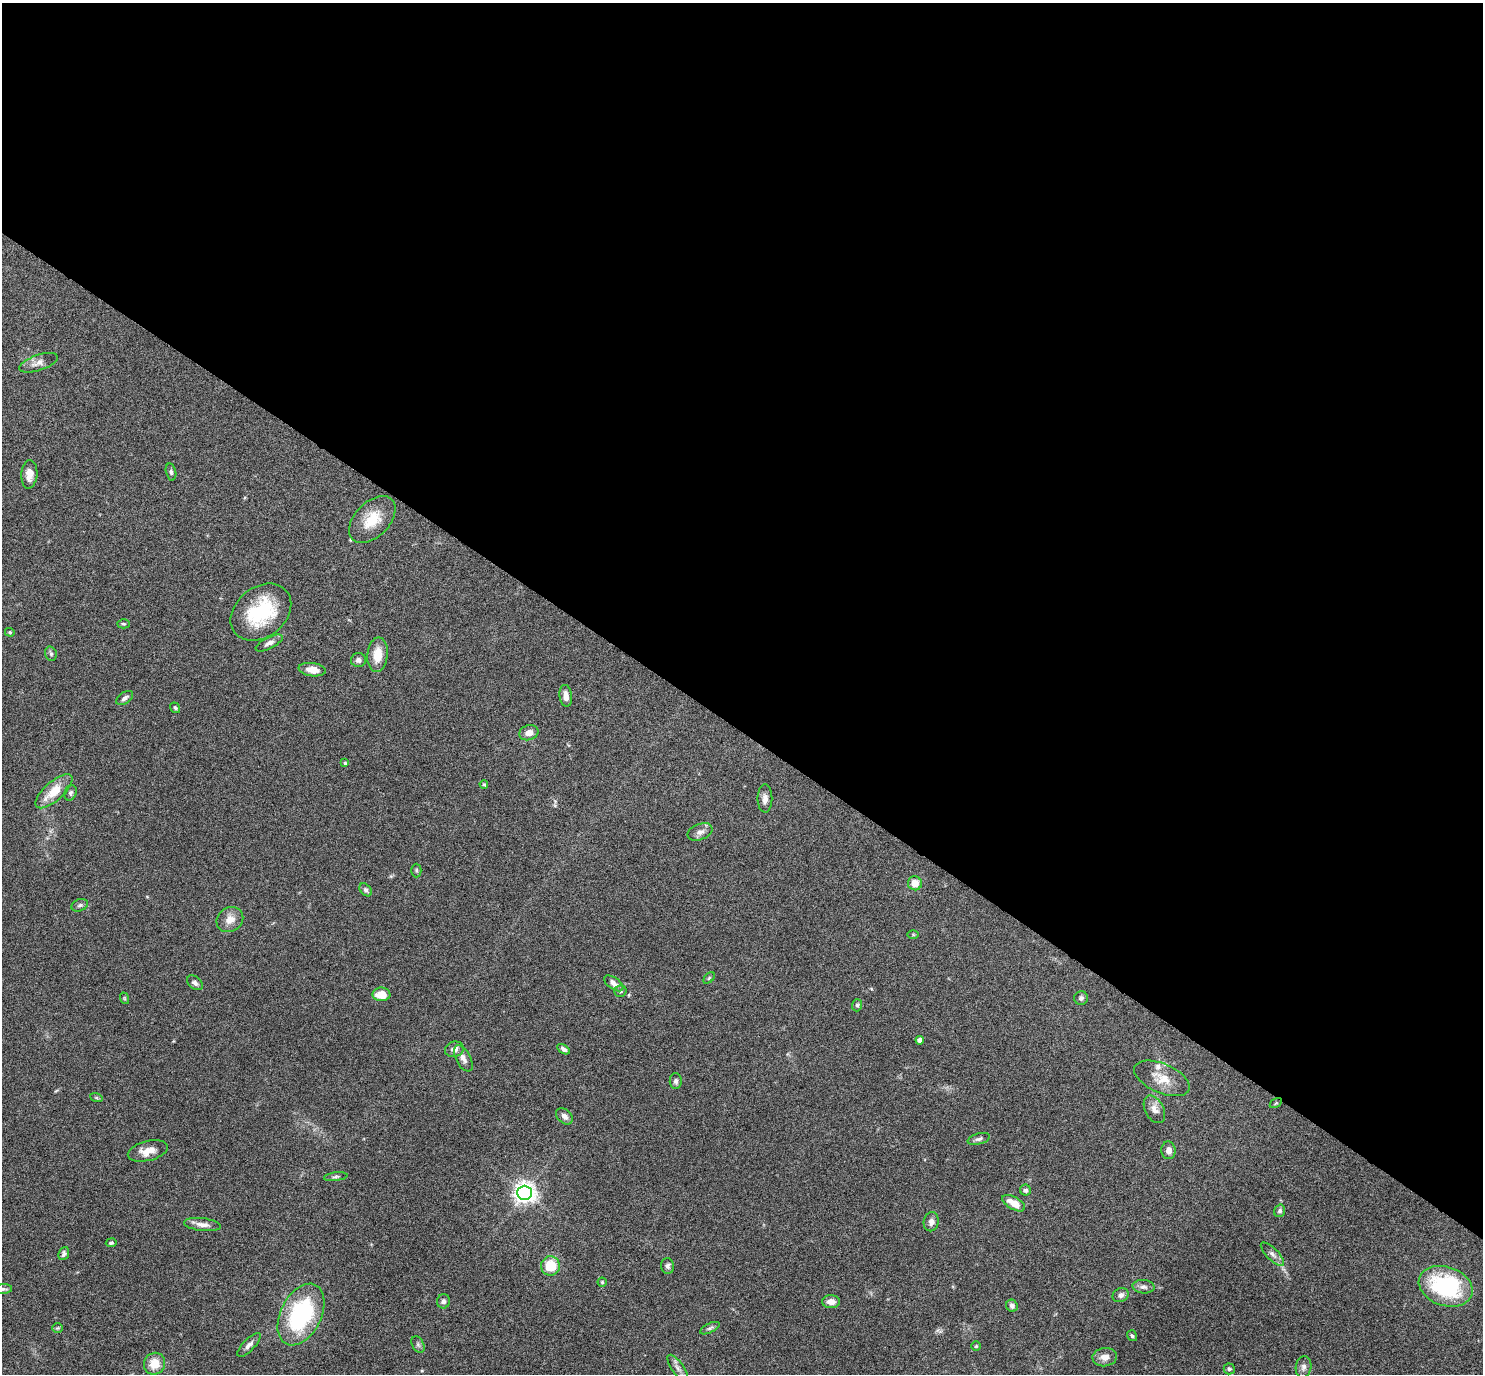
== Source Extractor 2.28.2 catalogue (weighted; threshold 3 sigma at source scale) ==
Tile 3 of 4 x 4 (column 3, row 1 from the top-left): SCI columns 2966-4446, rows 4270-5641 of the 5931 x 5935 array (HDU 1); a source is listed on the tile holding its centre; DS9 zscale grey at full resolution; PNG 1485 x 1376 px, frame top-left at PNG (2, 3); each listed source drawn as its Kron ellipse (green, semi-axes under 4 px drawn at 4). Shown black and unused: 53% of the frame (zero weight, under 4 of 8 exposures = <1% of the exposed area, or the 3 px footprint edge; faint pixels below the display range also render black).
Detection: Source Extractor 2.28.2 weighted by HDU 2 'WHT'; one run over the whole footprint, this tile lists its part. Background 0.0857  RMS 0.004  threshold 0.0165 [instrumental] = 3 sigma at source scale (4.09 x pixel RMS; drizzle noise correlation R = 1.36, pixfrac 0.8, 0.05/0.05 arcsec/px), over >= 5 px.
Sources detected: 82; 1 inside a brighter listed object's ellipse — not listed separately; the other 81 listed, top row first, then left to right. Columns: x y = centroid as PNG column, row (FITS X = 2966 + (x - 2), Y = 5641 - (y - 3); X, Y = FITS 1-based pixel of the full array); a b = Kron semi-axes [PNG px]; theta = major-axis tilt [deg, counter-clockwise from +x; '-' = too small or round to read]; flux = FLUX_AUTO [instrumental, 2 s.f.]
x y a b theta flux
38 363 20 8 19 2.6
171 472 8 5 -76 0.86
29 474 14 8 86 3.3
372 520 28 17 45 9.6
261 612 33 25 39 25
124 624 6 4 -2 0.54
10 632 5 4 - 0.4
269 643 15 5 27 1.8
51 654 7 5 -74 0.78
377 655 17 10 83 6.4
358 660 7 7 - 1.2
312 670 13 6 -7 3.5
566 696 11 6 -83 2.4
125 698 9 5 35 1.4
175 708 6 4 -55 0.53
529 733 10 7 18 2.7
345 763 4 4 - 0.39
484 784 4 3 - 0.47
54 791 23 9 41 7.8
70 793 8 6 70 0.81
765 798 14 7 90 2
700 832 13 8 21 2
416 870 7 5 -90 0.56
915 883 7 7 - 4
366 890 7 5 -51 0.87
80 905 8 6 20 0.92
230 919 14 12 30 3.5
913 935 6 4 -1 0.43
709 978 7 4 45 0.5
195 983 9 6 -40 1.2
614 983 11 5 -35 2.2
620 991 6 5 - 0.95
381 994 9 7 1 5.7
124 998 6 3 -71 0.39
1081 998 7 7 - 1
857 1005 6 5 - 0.67
920 1040 4 4 - 2.3
454 1049 9 7 16 2.1
564 1049 7 4 -33 1.1
463 1058 14 7 -62 2
1162 1078 29 14 -23 6.6
676 1081 8 6 -89 1.1
96 1097 6 4 -19 0.5
1276 1103 7 4 34 0.45
1154 1109 15 9 -62 2.8
564 1116 10 6 -43 1.9
979 1139 11 5 15 1.1
1168 1150 9 7 -87 1.8
148 1151 20 10 14 4.2
336 1177 12 3 6 0.77
1025 1190 6 5 - 0.94
524 1193 7 7 - 240
1014 1203 12 6 -29 5.1
1280 1211 6 5 - 0.9
931 1222 10 7 78 1.8
202 1225 18 6 -6 2.3
111 1243 5 4 - 0.64
64 1254 7 5 66 0.86
1272 1254 15 6 -45 1.6
551 1266 9 9 - 9.5
668 1266 8 6 -80 1
602 1282 4 4 - 0.51
1446 1286 27 19 -19 39
1143 1287 11 6 -5 1.4
3 1289 9 5 6 0.83
1121 1295 8 6 26 1.4
443 1301 7 6 - 1.1
831 1302 9 6 -1 2.5
1012 1306 6 5 - 1.3
301 1314 33 20 63 40
58 1328 5 4 - 0.46
710 1328 10 4 26 0.94
1132 1336 6 4 -54 0.64
418 1344 9 5 -63 0.81
249 1345 15 6 46 1.7
976 1346 4 4 - 0.48
1105 1357 12 9 7 2.9
154 1364 11 10 - 5.5
1303 1367 11 7 79 1.6
678 1368 15 6 -54 1.9
1229 1369 5 5 - 0.62
Isophote crosses this tile's border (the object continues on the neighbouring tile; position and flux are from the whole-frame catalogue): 1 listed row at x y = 3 1289